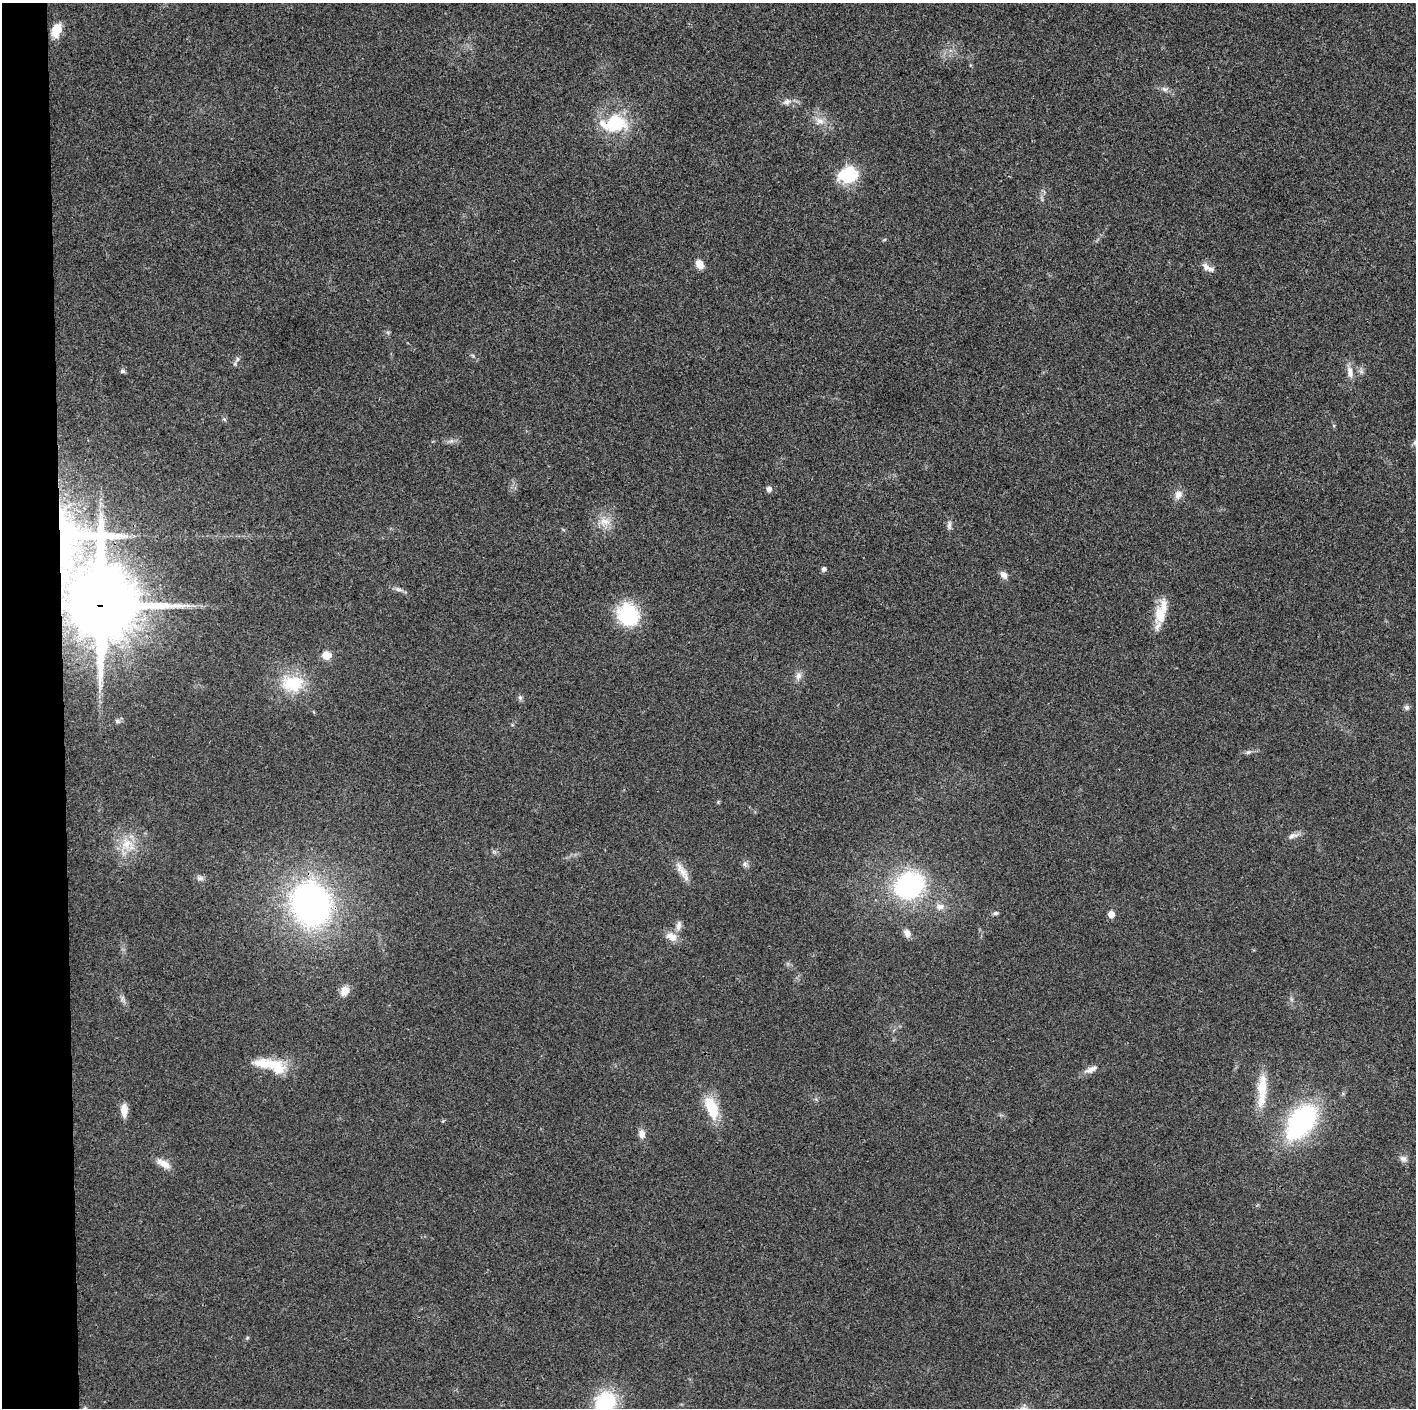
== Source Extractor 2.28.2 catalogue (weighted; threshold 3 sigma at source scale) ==
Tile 4 of 3 x 3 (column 1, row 2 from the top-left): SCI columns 1-1414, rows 1414-2819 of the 4242 x 4227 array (HDU 1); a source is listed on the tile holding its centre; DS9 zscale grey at full resolution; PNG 1418 x 1410 px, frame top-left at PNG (2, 3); no overlay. Shown black and unused: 4% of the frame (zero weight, under 3 of 4 exposures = <1% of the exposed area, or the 3 px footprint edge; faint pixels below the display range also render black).
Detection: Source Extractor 2.28.2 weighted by HDU 2 'WHT'; one run over the whole footprint, this tile lists its part. Background 0.0191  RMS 0.0039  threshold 0.0175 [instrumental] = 3 sigma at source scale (4.5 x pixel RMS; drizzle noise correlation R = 1.50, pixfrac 1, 0.05/0.05 arcsec/px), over >= 5 px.
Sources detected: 62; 5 inside a brighter listed object's ellipse — not listed separately; the other 57 listed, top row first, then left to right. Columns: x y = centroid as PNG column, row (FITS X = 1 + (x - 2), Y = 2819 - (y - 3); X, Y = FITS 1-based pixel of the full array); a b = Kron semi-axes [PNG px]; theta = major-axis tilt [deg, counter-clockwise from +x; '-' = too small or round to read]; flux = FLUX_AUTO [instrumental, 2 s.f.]
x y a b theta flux
56 30 17 10 67 5.9
1165 89 9 7 -9 1.5
787 102 10 8 16 1.8
820 121 13 10 -3 3.5
615 124 31 24 9 21
848 175 23 18 16 16
699 264 10 8 -62 3.8
1205 266 12 8 -52 2.1
237 359 9 5 58 1.1
122 371 6 5 - 0.85
1350 372 18 7 -79 2.9
224 419 6 4 -19 0.53
451 441 7 4 17 1
1415 442 10 4 68 0.96
769 489 6 5 - 1.9
1178 494 12 10 70 2.9
605 522 16 12 -5 5.1
949 525 12 5 -90 1.3
824 569 5 5 - 1.3
1004 575 11 7 -52 2
398 589 10 6 -17 1.5
100 604 34 21 -76 4100
628 615 24 21 -54 26
1160 616 25 14 -75 7.1
326 655 10 9 - 4.2
798 676 11 8 75 2
293 683 32 22 2 17
520 698 7 5 -70 0.9
1406 707 7 7 - 1.1
117 721 6 6 - 0.96
1248 752 8 5 24 0.96
1293 836 16 7 19 1.9
127 844 18 16 28 8.3
745 864 7 7 - 1.2
683 873 19 9 -71 4.2
200 878 10 6 -14 1.3
909 886 18 15 29 81
311 904 28 23 -73 180
940 906 12 9 -2 2.7
996 913 7 5 15 0.79
1111 914 5 5 - 4.4
678 926 14 7 84 2.1
907 933 10 8 -64 2.2
671 937 16 10 -26 4.1
344 991 13 10 60 3.4
123 999 12 5 -76 1.3
272 1065 54 12 -10 14
1091 1069 18 7 22 2.7
1262 1090 46 11 86 11
712 1108 27 13 -69 14
124 1110 15 7 -90 4.1
1301 1122 31 19 54 75
642 1134 10 7 -80 2.6
1403 1159 10 9 - 1.7
163 1163 20 8 -30 3.9
247 1338 6 4 46 0.5
605 1403 22 18 55 32
Overlapping masked pixels (flux is a lower limit): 1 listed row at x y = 100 604
Isophote crosses this tile's border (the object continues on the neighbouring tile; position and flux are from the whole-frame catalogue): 2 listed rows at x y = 1415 442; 605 1403